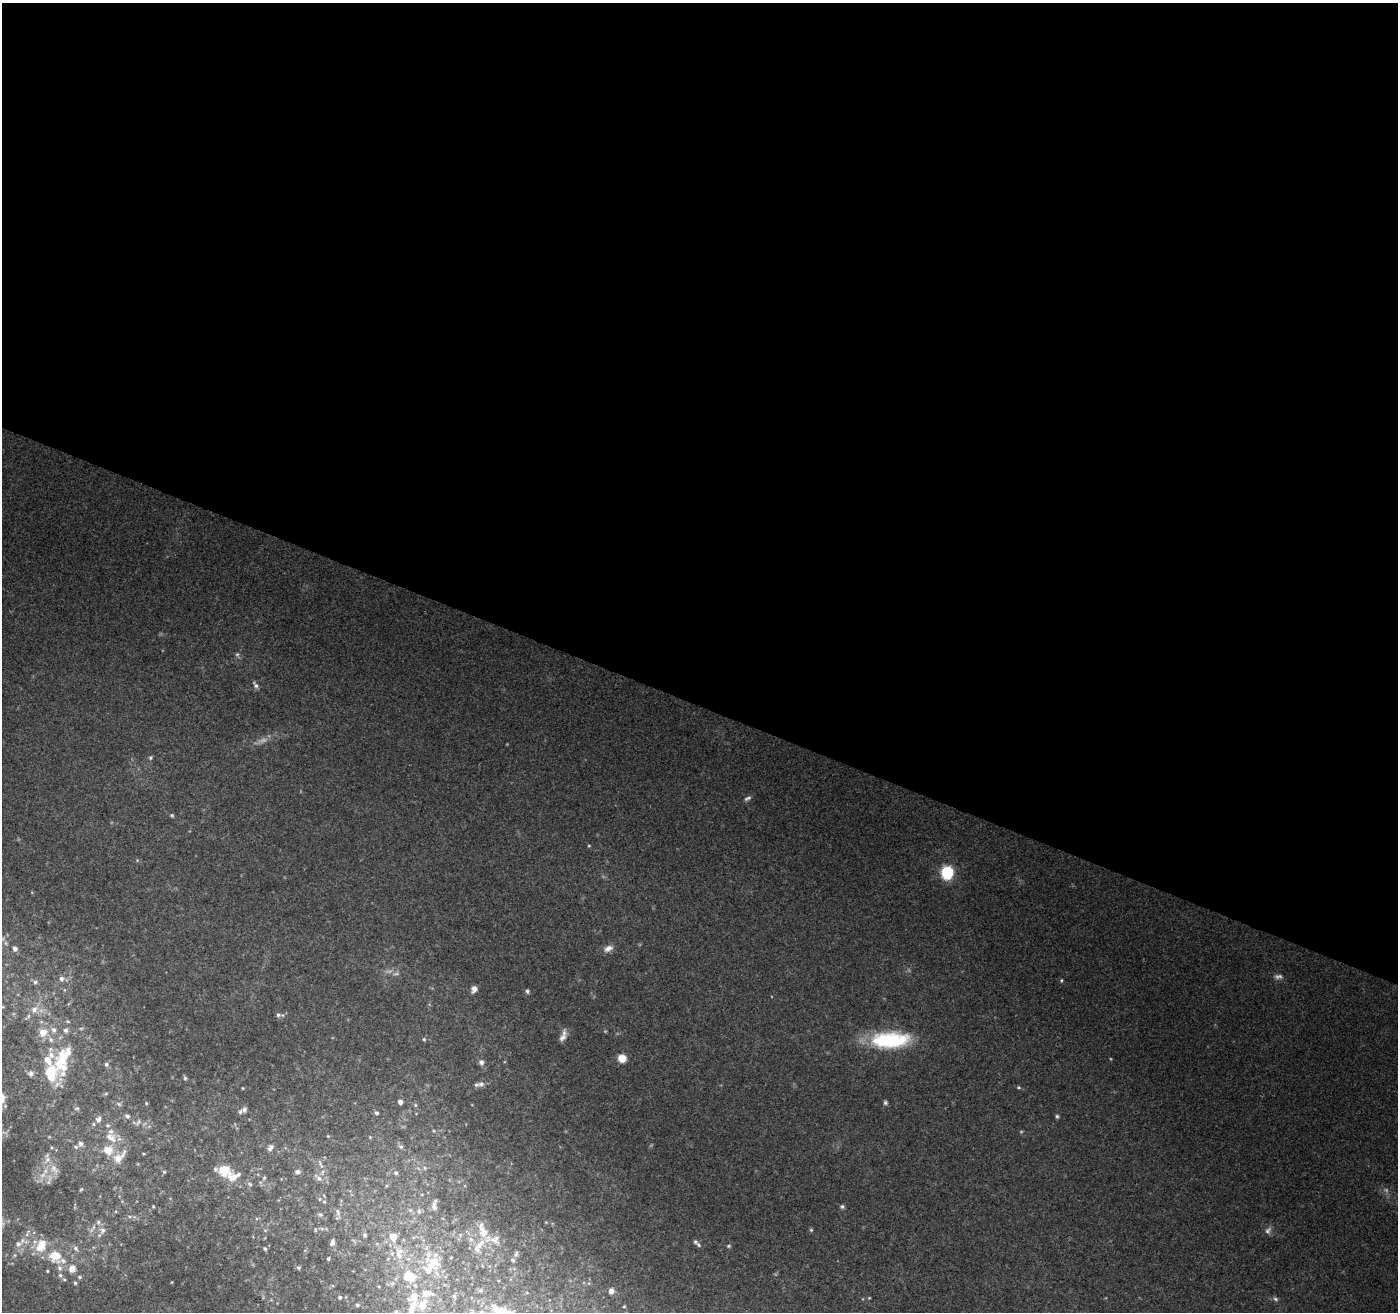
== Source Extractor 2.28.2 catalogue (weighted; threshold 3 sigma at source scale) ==
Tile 3 of 4 x 4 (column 3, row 1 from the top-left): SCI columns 2807-4202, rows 4206-5515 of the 5600 x 5726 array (HDU 1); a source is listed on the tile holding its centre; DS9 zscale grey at full resolution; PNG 1400 x 1314 px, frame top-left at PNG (2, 3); no overlay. Shown black and unused: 54% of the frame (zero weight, under 3 of 4 exposures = <1% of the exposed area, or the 3 px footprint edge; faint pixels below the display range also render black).
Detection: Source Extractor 2.28.2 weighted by HDU 2 'WHT'; one run over the whole footprint, this tile lists its part. Background 0.128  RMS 0.006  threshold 0.027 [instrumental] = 3 sigma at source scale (4.5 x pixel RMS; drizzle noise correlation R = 1.50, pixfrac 1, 0.0396/0.0396 arcsec/px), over >= 5 px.
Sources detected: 152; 10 too faint to see at this stretch — not listed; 36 inside a brighter listed object's ellipse — not listed separately; the other 106 listed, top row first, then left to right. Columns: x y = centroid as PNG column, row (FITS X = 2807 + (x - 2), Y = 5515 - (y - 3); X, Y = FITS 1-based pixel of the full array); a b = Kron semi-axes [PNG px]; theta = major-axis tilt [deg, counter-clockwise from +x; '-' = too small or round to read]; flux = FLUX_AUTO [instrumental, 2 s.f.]
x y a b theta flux
255 685 10 5 -56 1.8
747 798 11 5 27 1.8
172 815 5 4 - 0.87
589 846 5 3 - 0.54
947 872 6 6 - 97
608 948 12 8 27 3.9
15 949 5 5 - 2.5
61 979 7 6 - 2.3
1061 980 5 4 - 0.73
35 982 5 5 - 1.4
474 989 7 6 - 3.4
527 991 6 5 - 1.2
34 1010 9 8 - 3.8
278 1015 7 7 - 1.6
43 1032 11 10 - 6.6
562 1038 14 7 47 3.7
424 1039 5 4 - 0.84
51 1040 8 7 - 2.2
890 1040 44 18 3 51
62 1058 40 16 61 29
622 1058 7 7 - 9.1
481 1062 7 6 - 2.1
106 1064 6 5 - 1.3
31 1073 8 6 -11 2.2
185 1078 6 5 - 1
481 1084 8 7 - 2
1019 1087 6 4 -2 0.84
243 1088 4 3 - 0.47
106 1093 6 3 20 0.73
400 1102 4 4 - 2.8
146 1103 4 4 - 0.64
885 1103 6 5 - 1.2
119 1104 7 4 -44 1
415 1105 6 5 - 0.89
77 1108 7 5 14 1.1
244 1109 7 6 - 1.7
376 1113 6 5 - 1.3
127 1116 7 5 -35 1.6
1057 1116 5 4 - 1
98 1119 9 7 66 3.2
138 1122 12 5 52 1.6
328 1136 4 4 - 0.47
370 1137 5 4 - 0.61
111 1138 19 12 -37 9
80 1144 8 7 - 1.9
401 1147 6 6 - 1.4
270 1148 10 6 61 2.4
108 1150 10 10 - 9.6
143 1154 4 2 - 0.57
119 1157 23 11 43 8.8
321 1164 16 4 -66 2.2
54 1169 16 9 -54 5.4
224 1170 18 12 -11 14
164 1172 5 4 - 0.77
297 1172 6 5 - 2.4
396 1173 6 5 - 1.2
43 1175 12 7 46 4.6
264 1178 6 5 - 1.1
319 1178 14 7 -37 3.5
250 1184 6 5 - 1.3
81 1189 6 4 52 0.71
324 1202 6 4 -1 0.91
434 1205 14 6 85 2.9
153 1206 4 3 - 0.55
842 1206 6 6 - 1.2
419 1211 6 6 - 1.8
338 1212 10 6 -68 2.3
320 1214 7 6 - 1.4
130 1217 6 4 0 0.99
93 1227 9 5 68 2.2
322 1229 6 4 -19 1
811 1230 5 5 - 0.81
103 1231 10 8 66 3.3
483 1232 17 13 -67 9.2
27 1234 7 4 73 1.5
365 1235 6 5 - 1.3
332 1242 7 5 73 2.3
695 1242 7 5 -50 1.3
18 1244 9 8 - 4.1
479 1246 25 9 57 8.2
76 1248 9 5 -47 2
265 1249 5 4 - 1.1
399 1253 20 11 -88 10
516 1254 7 5 73 1.1
55 1256 19 16 -34 16
328 1259 4 3 - 0.96
513 1260 5 4 - 1
431 1265 23 18 12 17
298 1268 5 5 - 0.97
72 1269 8 8 - 5.2
47 1271 3 3 - 0.6
60 1275 5 5 - 1.3
79 1277 5 5 - 0.92
410 1278 19 12 -63 15
75 1283 4 4 - 0.86
481 1290 6 5 - 1.1
611 1291 6 5 - 3.2
454 1296 6 5 - 1
340 1297 5 5 - 0.98
414 1297 19 13 41 10
869 1298 4 3 - 0.53
1275 1299 8 5 -28 1.4
357 1305 4 4 - 1
396 1311 6 5 - 1
501 1311 16 10 35 7.1
481 1312 5 4 - 0.93
Isophote crosses this tile's border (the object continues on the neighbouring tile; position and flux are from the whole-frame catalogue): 2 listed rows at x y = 501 1311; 481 1312